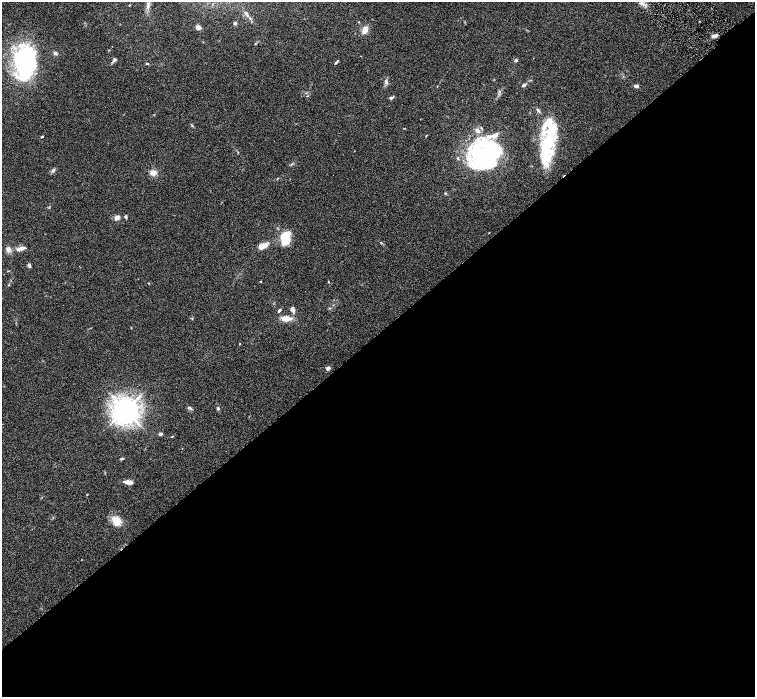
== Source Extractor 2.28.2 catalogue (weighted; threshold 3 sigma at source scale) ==
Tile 15 of 4 x 4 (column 3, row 4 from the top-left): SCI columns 3016-4521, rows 305-1694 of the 6027 x 6025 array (HDU 1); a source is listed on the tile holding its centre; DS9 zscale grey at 2 x 2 block average (1 PNG px = mean of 2 x 2 image px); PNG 757 x 699 px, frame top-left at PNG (2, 2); no overlay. Shown black and unused: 52% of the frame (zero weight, under 3 of 6 exposures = <1% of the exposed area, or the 3 px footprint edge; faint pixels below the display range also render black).
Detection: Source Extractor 2.28.2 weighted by HDU 2 'WHT'; one run over the whole footprint, this tile lists its part. Background 0.039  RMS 0.0033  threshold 0.0137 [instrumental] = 3 sigma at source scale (4.09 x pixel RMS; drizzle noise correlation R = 1.36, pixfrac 0.8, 0.05/0.05 arcsec/px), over >= 5 px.
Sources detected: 82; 12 inside a brighter object's white glare — not listed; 10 inside a brighter listed object's ellipse — not listed separately; the other 60 listed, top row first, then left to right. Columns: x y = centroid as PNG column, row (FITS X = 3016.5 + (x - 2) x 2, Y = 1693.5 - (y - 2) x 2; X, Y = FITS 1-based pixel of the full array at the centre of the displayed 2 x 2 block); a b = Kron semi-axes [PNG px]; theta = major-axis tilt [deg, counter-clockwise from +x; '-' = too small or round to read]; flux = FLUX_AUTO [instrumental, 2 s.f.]
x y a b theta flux
641 3 6 3 -88 1.7
129 5 3 2 - 0.39
148 5 7 4 -90 2.3
246 13 6 4 -59 1.4
700 21 2 2 - 0.33
359 22 3 2 - 0.39
235 23 2 2 - 4
198 27 4 4 - 3.7
365 30 8 5 57 6.4
715 36 5 3 - 3.1
255 44 3 3 - 0.48
55 53 5 5 - 1.6
114 60 8 3 44 1.7
516 60 4 3 - 1.2
336 62 6 2 46 1
147 63 5 3 - 0.66
21 67 54 21 82 81
386 82 8 4 89 2
523 85 4 4 - 0.96
437 86 2 2 - 0.26
636 86 4 3 - 2.3
499 91 4 3 - 0.85
307 96 3 3 - 0.57
391 98 5 4 - 1.5
192 125 3 2 - 0.57
426 136 3 2 - 0.38
42 137 2 2 - 0.76
549 141 36 15 -80 41
485 155 37 29 63 98
291 164 4 2 - 0.65
53 171 7 4 44 1.7
153 173 6 6 - 5.1
445 193 3 3 - 0.68
49 207 3 3 - 0.52
126 217 4 3 - 1.2
117 218 7 6 - 2.9
285 239 10 9 - 18
381 242 4 2 - 0.5
262 246 10 5 25 9.2
19 249 9 5 40 3
8 250 6 5 - 3.5
29 265 4 3 - 1.8
260 282 3 2 - 0.5
328 282 3 2 - 0.35
8 285 3 2 - 0.44
329 308 4 2 - 0.58
292 309 6 5 - 2.6
279 311 5 3 - 1.2
286 318 10 6 -2 7.7
131 328 2 2 - 0.34
240 344 2 2 - 0.55
328 368 4 3 - 2.6
190 408 6 4 -27 1.5
218 408 4 3 - 1.2
125 410 8 8 - 540
160 434 5 3 - 1.4
172 436 3 2 - 0.48
122 459 5 3 - 1
128 482 9 3 -7 6.2
116 521 9 7 -48 11